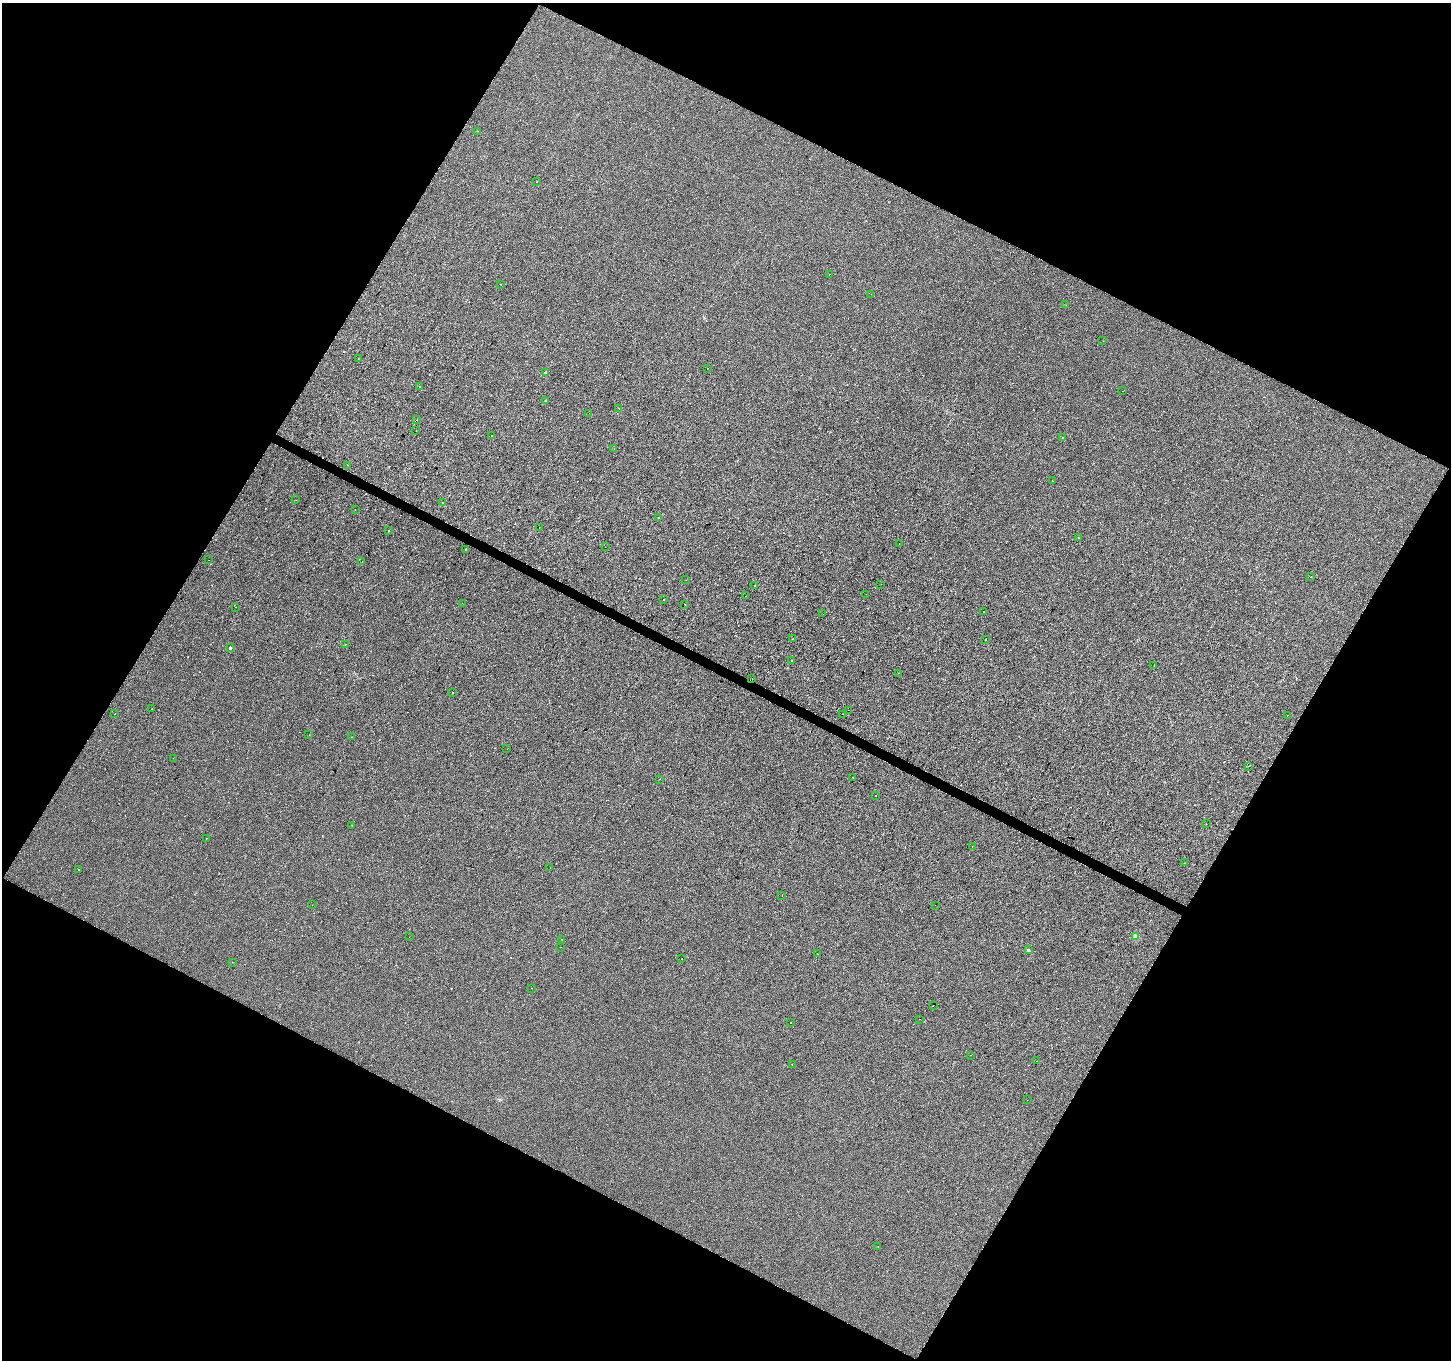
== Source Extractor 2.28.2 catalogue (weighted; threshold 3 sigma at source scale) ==
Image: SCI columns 1-5795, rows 197-5627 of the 5801 x 5890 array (HDU 1 of 3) = the unmasked area's bounding box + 8 px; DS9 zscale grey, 4 x 4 block average (1 PNG px = mean of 4 x 4 image px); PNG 1453 x 1362 px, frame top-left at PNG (2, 3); each listed source drawn as its Kron ellipse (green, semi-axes under 4 px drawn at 4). Shown black and unused: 47% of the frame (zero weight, under 2 of 3 exposures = <1% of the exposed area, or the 3 px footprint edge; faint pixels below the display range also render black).
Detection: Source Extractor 2.28.2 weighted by HDU 2 'WHT'. Background 5.86e-04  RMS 0.0042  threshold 0.0187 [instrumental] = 3 sigma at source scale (4.5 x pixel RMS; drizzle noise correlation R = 1.50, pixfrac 1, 0.0396/0.0396 arcsec/px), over >= 5 px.
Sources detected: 106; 11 cosmic-ray / hot-pixel residue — neither listed nor drawn; the other 95 listed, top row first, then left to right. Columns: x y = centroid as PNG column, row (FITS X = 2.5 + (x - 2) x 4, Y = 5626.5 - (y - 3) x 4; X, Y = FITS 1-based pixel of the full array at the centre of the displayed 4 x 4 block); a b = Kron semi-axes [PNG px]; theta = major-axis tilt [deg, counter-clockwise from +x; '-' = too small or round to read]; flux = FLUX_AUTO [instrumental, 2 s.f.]
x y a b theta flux
477 131 2 2 - 0.71
537 182 2 2 - 1.5
829 274 2 2 - 1.5
501 284 2 2 - 0.54
871 294 2 2 - 0.76
1066 305 2 2 - 1.1
1103 341 2 2 - 0.54
358 358 2 2 - 0.51
708 368 2 2 - 0.44
545 373 2 2 - 5.2
420 387 2 2 - 8.6
1122 391 2 2 - 0.84
545 401 2 2 - 0.85
619 408 2 2 - 1.6
589 413 2 2 - 0.34
417 420 2 2 - 0.46
416 431 2 2 - 2.7
492 435 2 2 - 0.56
1062 437 2 2 - 2.3
614 449 2 2 - 0.71
348 465 2 2 - 1.2
1053 481 2 2 - 0.54
296 500 2 2 - 0.25
442 503 2 2 - 4.7
355 509 2 2 - 0.46
659 517 2 2 - 5.2
539 527 2 2 - 9.1
389 530 2 2 - 0.59
1078 538 2 2 - 0.59
899 544 2 2 - 0.4
605 547 2 2 - 0.44
465 549 2 2 - 0.94
209 560 2 2 - 0.97
362 561 2 2 - 0.57
1311 577 2 2 - 0.58
686 580 2 2 - 0.58
881 584 2 2 - 0.41
754 586 2 2 - 0.5
866 594 2 2 - 0.33
745 596 2 2 - 0.39
663 599 2 2 - 1.2
462 603 2 2 - 0.3
685 604 2 2 - 0.58
235 607 2 2 - 0.54
983 611 2 2 - 1.6
823 614 2 2 - 0.76
793 638 2 2 - 0.93
985 640 2 2 - 3.7
345 644 2 2 - 4.2
230 648 2 2 - 15
792 661 2 2 - 2.4
1154 666 2 2 - 0.58
898 673 2 2 - 0.89
752 678 2 2 - 0.4
452 693 2 2 - 0.95
152 709 2 2 - 0.46
849 710 2 2 - 1.6
114 714 2 2 - 0.52
843 714 2 2 - 0.95
1287 715 2 2 - 0.52
309 735 2 2 - 1.4
352 737 2 2 - 0.9
507 749 2 2 - 0.31
173 758 2 2 - 0.46
1248 766 2 2 - 4.5
853 777 2 2 - 0.52
659 779 2 2 - 0.72
876 795 2 2 - 1.4
1206 823 2 2 - 0.3
352 825 2 2 - 0.87
206 838 2 2 - 0.64
972 846 2 2 - 0.38
1184 863 2 2 - 0.38
550 868 2 2 - 0.43
79 870 2 2 - 0.79
782 896 2 2 - 1.9
312 905 2 2 - 1.5
935 905 2 2 - 0.64
409 937 2 2 - 0.35
1135 937 2 2 - 38
561 939 2 2 - 0.37
561 947 2 2 - 0.58
1028 950 2 2 - 9
818 954 2 2 - 0.63
682 959 2 2 - 2
232 962 2 2 - 0.76
532 988 2 2 - 0.62
933 1005 2 2 - 2.5
919 1019 2 2 - 1.6
790 1023 2 2 - 7.7
971 1055 2 2 - 0.41
1037 1061 2 2 - 0.96
792 1064 2 2 - 2.7
1027 1100 2 2 - 1.2
878 1247 2 2 - 0.46
Diffuse or blended objects may show on this block-average render without a row.